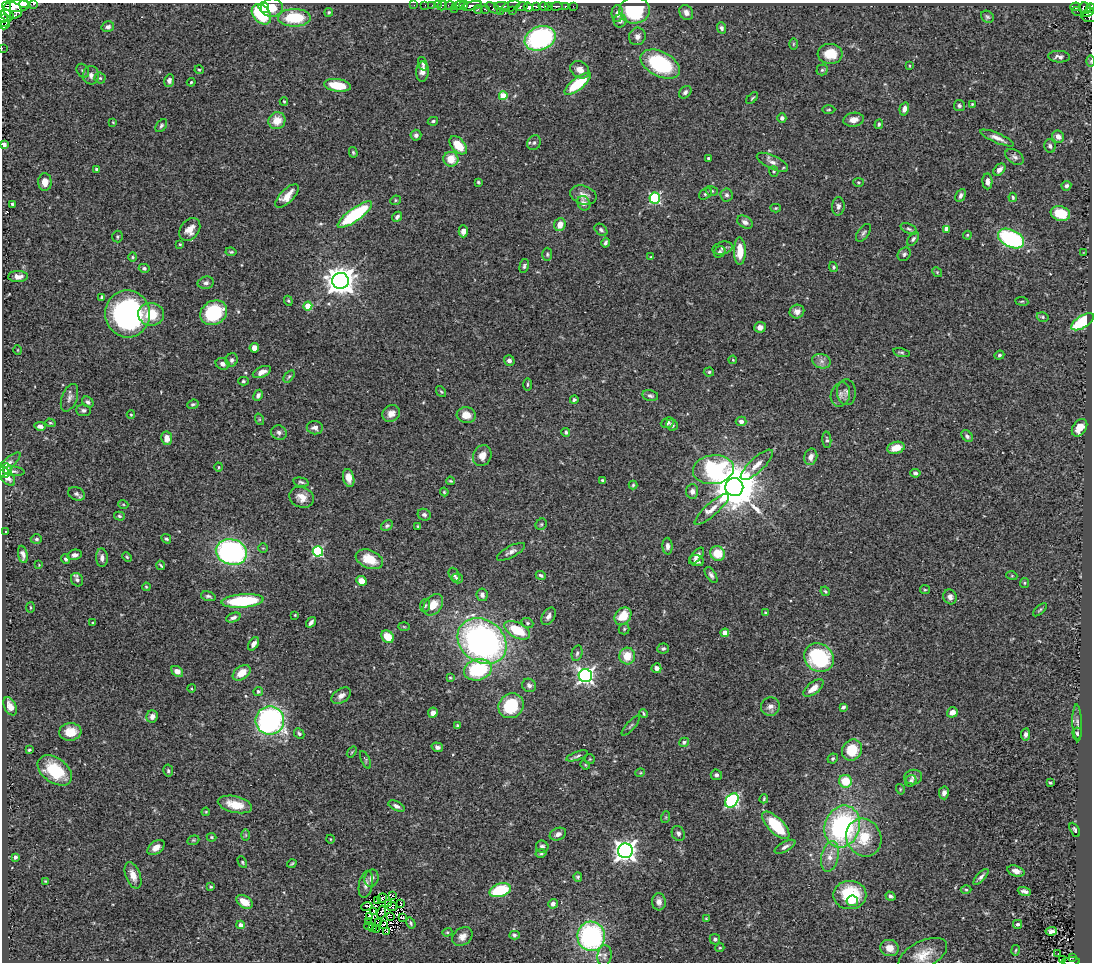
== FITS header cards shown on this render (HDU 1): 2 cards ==
NAXIS1  =                 1090
NAXIS2  =                  960

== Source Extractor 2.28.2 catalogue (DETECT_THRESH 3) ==
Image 1090 x 960 px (HDU 1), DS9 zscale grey, 1 PNG px = 1 image px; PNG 1094 x 964 px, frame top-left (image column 1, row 960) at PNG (2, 3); each listed source drawn as its Kron ellipse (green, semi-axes under 4 px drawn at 4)
Background 0.505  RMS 0.025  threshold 0.0751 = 3 sigma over >= 5 px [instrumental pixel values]
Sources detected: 418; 2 with non-positive FLUX_AUTO (blend fragments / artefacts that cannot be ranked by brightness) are neither listed nor drawn; the other 416 listed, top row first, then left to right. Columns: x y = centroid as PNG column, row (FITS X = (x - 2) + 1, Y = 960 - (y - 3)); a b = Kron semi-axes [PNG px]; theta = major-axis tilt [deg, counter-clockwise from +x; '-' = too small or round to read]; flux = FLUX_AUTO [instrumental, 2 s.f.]
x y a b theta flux
24 4 4 4 - 450
34 4 3 2 - 40
16 5 14 6 0 1600
414 5 2 2 - 6.3
425 5 2 2 - 5.3
432 5 2 2 - 8.1
438 5 2 2 - 6.5
458 5 6 3 13 230
464 5 4 3 - 320
442 6 5 3 - 18
451 6 6 3 -13 49
472 6 10 3 13 540
502 6 7 3 0 220
511 6 9 5 21 250
536 6 4 3 - 220
544 6 5 3 - 160
549 6 3 3 - 160
556 6 6 3 1 150
565 6 3 3 - 41
573 6 2 2 - 2.9
264 7 6 5 - 22
521 7 6 4 14 290
528 7 5 4 - 500
1075 7 5 4 - 100
272 8 11 9 7 30
493 8 8 4 -33 59
1085 8 6 5 - 180
1090 8 5 3 - 170
454 9 2 2 - 24
478 9 4 2 - 1.9
485 9 4 3 - 32
3 10 17 7 -86 2000
13 10 9 8 - 740
634 10 15 13 1 100
512 11 3 3 - 74
1077 11 5 3 - 7
329 12 4 4 - 2.3
500 12 3 3 - 11
1088 12 6 2 29 110
686 13 8 6 -54 8.4
261 14 11 8 -50 93
617 14 8 6 -89 8.7
7 16 7 5 -28 430
987 17 7 5 -35 3.4
1089 17 8 5 -15 220
294 18 16 9 0 83
3 19 4 3 - 220
620 21 6 6 - 5.5
4 25 5 3 - 190
108 27 6 5 - 5.2
721 28 6 4 -68 4.4
637 36 9 8 - 8.2
540 38 16 11 22 280
793 44 5 3 - 1.6
2 48 2 2 - 5
830 54 12 10 -3 34
1059 57 11 5 -2 7.2
1091 61 5 3 - 1.9
423 64 7 4 -72 3.1
660 64 21 12 -27 150
910 66 4 2 - 1.3
199 70 4 4 - 2.1
580 70 10 8 -33 13
822 70 5 5 - 3
83 71 7 5 -55 3.5
422 72 10 6 87 11
91 75 9 8 - 9.3
100 78 5 5 - 3
169 80 6 5 - 5.3
191 82 4 3 - 1.9
578 84 16 6 38 89
337 85 13 6 -8 40
685 92 7 5 44 4.9
503 96 4 4 - 52
752 98 7 3 45 2.1
284 101 4 3 - 1.5
972 104 3 3 - 1.5
959 105 5 5 - 3.5
904 109 7 4 76 8.1
829 110 7 3 1 2
782 118 4 4 - 5.4
854 120 10 7 10 12
277 121 9 8 - 25
433 121 5 4 - 2.8
113 122 3 3 - 1.4
879 124 5 4 - 2.9
161 126 7 5 52 3.4
416 135 5 5 - 4.7
1058 137 6 5 - 9.2
997 138 18 5 -23 11
534 143 8 6 57 4.9
4 145 4 4 - 15
458 145 11 6 -47 34
1050 146 7 5 -77 4.2
353 152 5 4 - 2.3
1015 157 10 6 -36 6.1
708 158 3 3 - 2.1
451 159 7 7 - 28
772 162 17 6 -25 10
97 170 4 3 - 4.2
999 170 7 5 46 8.6
774 171 5 4 - 2.2
987 181 8 5 -86 7.3
45 182 9 7 -89 14
478 182 4 3 - 1.9
858 182 5 4 - 2.1
1066 186 5 4 - 4.4
712 191 6 5 - 2.7
705 194 7 5 40 3.1
583 195 13 9 -18 13
727 195 6 6 - 4.8
960 195 7 4 63 5.2
287 196 15 6 45 19
1013 197 4 3 - 2.1
655 198 5 5 - 180
395 200 5 4 - 2.4
584 203 7 6 - 7.4
12 204 4 3 - 3
838 206 9 6 87 5.7
776 208 5 4 - 1.9
1060 213 10 7 -17 59
355 215 21 6 36 150
397 217 6 4 46 4.5
745 222 8 6 -28 6.8
560 225 6 5 - 16
190 229 12 9 53 19
909 229 9 4 -24 3.6
946 229 4 4 - 18
601 230 7 5 -40 3.9
463 231 6 4 89 8
863 233 10 5 53 4.4
967 235 4 3 - 1.7
117 237 6 5 - 2.9
913 239 8 4 55 3.8
1011 239 14 8 -26 190
606 243 5 3 - 3.8
180 244 4 3 - 1.5
723 248 10 6 15 5.1
740 251 13 6 -89 32
231 252 5 3 - 2.4
720 252 6 5 - 4.3
1084 253 3 2 - 0.9
547 254 7 5 89 3.1
904 254 7 6 - 3.9
133 257 5 4 - 2
651 257 3 3 - 1.7
524 266 7 4 78 3.2
833 267 5 4 - 2.4
144 268 5 4 - 3.4
937 272 5 4 - 2.2
18 277 10 5 1 10
341 281 8 8 - 2500
206 283 8 6 12 5.1
102 297 4 3 - 3.5
288 301 5 4 - 2.2
1022 301 6 3 -7 1.9
308 306 4 4 - 45
797 311 7 6 - 8.5
214 313 14 11 30 120
128 314 23 22 - 380
151 314 13 11 -7 42
1043 317 6 4 -17 2.8
1082 322 13 6 33 110
760 327 6 5 - 9.1
254 348 5 4 - 11
18 350 5 3 - 1.4
901 353 8 3 -14 2.8
999 355 5 4 - 2.9
232 360 6 6 - 4.9
733 360 4 3 - 1.4
509 361 5 5 - 5.7
821 361 9 7 -17 7.8
222 364 7 5 -23 6.5
262 372 9 5 24 9.3
709 372 5 4 - 3
289 376 7 4 53 2.6
243 381 5 4 - 2.8
527 384 6 3 89 2.3
441 392 6 4 -52 2.2
846 392 13 9 -87 8.6
840 394 12 9 73 9.7
258 395 6 4 63 5.6
650 396 8 5 -12 4.5
69 398 14 7 70 7.7
574 400 4 4 - 2.8
88 402 6 5 - 4.8
193 404 6 4 21 3.1
83 410 7 6 - 5.1
391 413 9 8 - 13
131 415 4 3 - 1.8
466 415 9 8 - 19
259 419 6 3 -72 1.8
741 421 5 4 - 6.3
50 423 5 4 - 2.2
667 423 7 5 22 4.8
672 425 6 5 - 4.7
40 426 5 4 - 7.1
315 428 8 6 -10 7.5
1079 428 10 6 56 19
566 432 4 4 - 3.1
279 433 8 7 - 5.5
967 436 6 5 - 4.7
167 438 7 5 -80 15
827 440 8 4 -85 3.4
896 448 9 6 15 21
482 455 11 9 65 14
811 457 8 6 75 11
757 465 21 7 43 17
6 466 19 6 43 13
219 467 4 4 - 1.8
713 470 20 14 7 200
5 471 7 6 - 11
14 471 11 5 -6 4.2
915 473 5 4 - 3.8
6 476 12 6 -48 12
349 478 9 5 -77 13
602 480 4 3 - 2.5
451 481 4 3 - 2
301 482 8 4 -12 3.5
633 485 4 4 - 2.2
734 487 9 9 - 8700
692 491 7 6 - 7.4
444 492 4 3 - 1.8
76 494 9 6 -24 4.6
302 497 12 10 -23 17
123 504 5 3 - 1.6
712 509 22 6 42 16
424 515 7 5 -28 4.5
119 516 5 4 - 3.1
541 524 6 5 - 2.6
387 526 6 5 - 3.6
418 526 3 3 - 1.9
6 531 3 2 - 2.2
36 539 6 4 0 3.2
166 539 5 4 - 2.9
667 546 8 5 -87 6.1
263 548 5 4 - 1.9
318 551 5 5 - 160
231 552 16 12 -15 390
511 552 15 5 28 8
23 554 9 4 -79 7
718 554 7 7 - 36
75 555 7 5 13 6.4
696 556 10 5 48 8
127 557 5 3 - 1.9
102 558 9 6 -87 7.4
66 559 5 4 - 3.1
369 559 14 9 -23 37
697 561 7 5 -21 6.2
39 565 4 3 - 1.3
161 565 5 3 - 2
454 575 7 5 -63 3.8
541 575 5 3 - 3.7
711 575 9 4 -56 5.1
1012 576 5 3 - 1.7
457 579 6 5 - 4.4
77 580 7 6 - 5.1
361 581 5 4 - 19
1024 583 5 4 - 2.1
146 587 4 3 - 1.7
925 590 5 4 - 2.1
825 591 5 3 - 2.1
482 595 6 5 - 5.8
208 596 8 4 -15 3.6
950 597 7 6 - 6.6
243 601 21 6 4 130
433 605 12 8 52 23
425 606 6 5 - 3.6
30 607 5 3 - 1.7
1040 610 8 3 42 2.5
766 613 4 3 - 2.7
295 615 2 2 - 1.4
548 616 9 6 59 7.3
623 616 10 7 51 31
233 618 7 4 21 5.7
311 622 6 3 55 5.1
93 623 3 3 - 2.3
527 623 6 4 -21 3
404 627 6 4 -2 1.7
624 629 5 5 - 2.6
517 630 14 7 -27 61
725 633 4 4 - 32
388 637 7 5 -45 30
482 641 26 21 -36 600
253 644 7 4 57 6.9
663 648 6 5 - 3.7
577 653 8 5 77 4.1
627 656 8 7 - 30
819 658 15 13 -36 160
656 668 5 5 - 7.8
478 670 14 10 15 120
177 671 7 4 -41 14
242 673 10 6 35 27
585 676 6 6 - 520
450 678 4 3 - 1.7
529 685 7 6 - 5.9
191 688 4 3 - 1.5
813 688 12 6 38 15
258 691 5 4 - 2.9
341 696 11 7 33 8.3
10 706 9 6 -64 14
511 706 13 12 - 87
770 706 9 9 - 9.5
843 707 4 3 - 3.7
952 712 5 5 - 11
433 713 5 5 - 10
644 713 5 3 - 2.4
152 717 6 5 - 8.2
270 721 14 14 - 400
1077 723 18 4 -88 5.8
457 726 4 3 - 3
631 726 12 3 48 2.7
70 732 11 9 6 27
299 733 6 4 -45 3.5
1077 733 6 4 -85 3.1
1026 734 6 4 79 5.9
684 742 5 4 - 4.1
437 747 6 4 -18 6.5
29 750 3 3 - 2.3
852 750 11 9 55 46
352 752 6 3 53 1.7
577 756 11 4 20 3.6
833 758 5 4 - 2.8
590 759 5 5 - 2
365 760 9 3 -65 2.4
585 765 5 4 - 1.8
55 770 19 12 -36 70
168 771 6 5 - 3.2
640 773 5 3 - 1.5
716 775 6 5 - 5
913 777 9 7 8 6.4
845 781 6 6 - 36
911 781 6 5 - 5
1050 783 4 3 - 1.9
900 789 5 3 - 1.7
944 793 6 5 - 8.6
764 799 4 3 - 1.8
732 800 8 5 50 320
235 804 17 8 -13 31
396 806 9 4 -27 6
206 812 4 3 - 1.7
666 817 6 4 72 2.1
776 825 17 7 -46 84
842 827 21 17 72 300
1075 830 8 4 -62 3.4
678 833 8 6 -63 5
558 834 8 6 23 7.6
246 835 6 4 90 2.3
211 837 5 4 - 2.1
864 838 19 17 -63 53
330 839 4 3 - 1.3
193 840 6 4 20 2.2
542 847 6 6 - 4.5
785 847 11 4 29 5.8
156 848 10 6 37 13
625 851 7 7 - 1200
541 853 6 4 13 2.3
830 856 15 8 77 18
15 857 4 3 - 4.3
242 862 6 4 -62 2.1
292 863 5 2 - 2.2
1016 871 9 5 -16 10
133 875 14 7 -68 16
578 877 5 4 - 3
981 877 10 4 48 5.4
371 878 9 7 74 7.9
45 881 3 3 - 1.4
366 884 13 7 79 8.5
211 887 3 3 - 2.6
966 889 5 3 - 1.8
500 890 11 6 17 97
1024 891 7 4 -18 5.3
850 895 16 14 0 94
392 896 3 2 - 1.6
890 896 5 4 - 4.1
382 898 5 2 - 2.7
377 901 4 2 - 0.37
852 901 6 5 - 10
244 902 9 6 -32 24
659 902 8 7 - 8.6
401 903 3 2 - 0.089
389 904 3 2 - 0.69
553 904 4 4 - 6.5
367 906 5 4 - 0.89
392 907 5 3 - 1.2
373 911 3 2 - 0.38
381 912 6 2 75 1.4
369 916 3 2 - 2.3
390 917 3 2 - 1.7
403 917 4 2 - 2.8
706 918 4 2 - 1.1
369 922 3 2 - 1.1
379 922 3 2 - 2
411 923 6 4 -57 3.1
1017 924 4 4 - 4.4
240 925 4 4 - 10
383 925 3 2 - 1
368 926 4 2 - 0.88
372 927 3 2 - 0.5
377 929 4 2 - 1.5
1051 931 6 4 8 7.7
387 932 4 3 - 2.1
447 932 5 4 - 2.4
514 935 5 4 - 3
591 936 15 14 - 250
462 937 11 8 35 11
715 939 5 5 - 3.6
720 948 4 4 - 1.9
890 948 9 8 - 19
1015 950 5 2 - 1.7
1058 953 2 2 - 1.9
923 955 26 13 27 31
604 956 11 7 82 6.3
1073 957 3 2 - 13
1062 960 3 2 - 4
1071 961 9 4 4 63
At the frame edge (FLAGS 8, measured only in part): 10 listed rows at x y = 24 4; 34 4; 1090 8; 3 10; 3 19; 4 25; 2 48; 1091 61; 4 145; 1071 961
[2 non-positive-flux detections neither listed nor drawn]